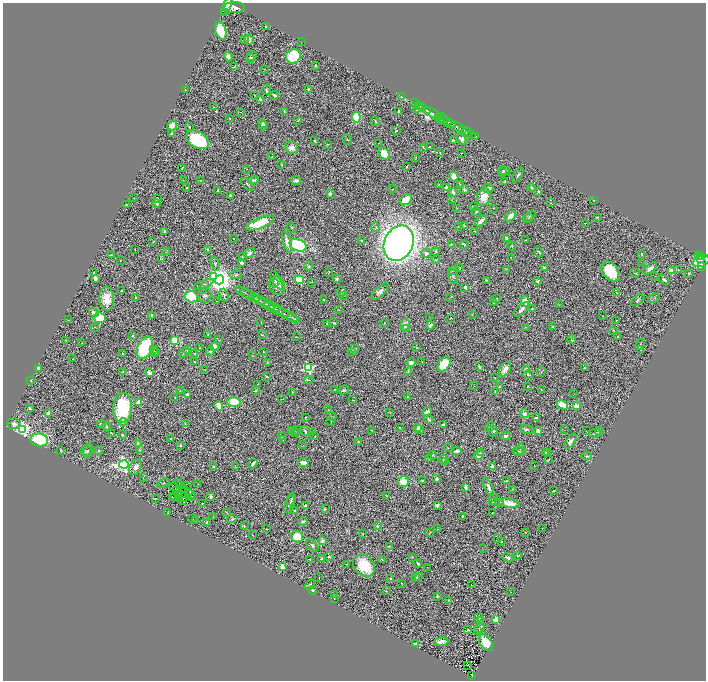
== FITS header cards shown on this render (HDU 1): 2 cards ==
NAXIS1  =                 1407
NAXIS2  =                 1356

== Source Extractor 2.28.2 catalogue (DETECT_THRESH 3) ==
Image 1407 x 1356 px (HDU 1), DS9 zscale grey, zoomed out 1/2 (1 PNG px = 2 x 2 image px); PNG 708 x 682 px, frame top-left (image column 2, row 1355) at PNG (3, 3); each listed source drawn as its Kron ellipse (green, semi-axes under 4 px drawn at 4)
Background 0.551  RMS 0.038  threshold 0.115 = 3 sigma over >= 5 px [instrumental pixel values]
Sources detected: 555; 67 cannot appear on this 1/2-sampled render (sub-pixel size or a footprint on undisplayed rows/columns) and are neither listed nor drawn; the other 488 listed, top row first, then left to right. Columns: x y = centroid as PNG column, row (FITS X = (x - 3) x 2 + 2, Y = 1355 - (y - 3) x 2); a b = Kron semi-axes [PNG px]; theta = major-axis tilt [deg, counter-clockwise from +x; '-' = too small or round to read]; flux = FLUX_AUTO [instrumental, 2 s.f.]
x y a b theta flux
227 6 9 4 63 2300
234 8 10 5 0 3000
224 13 3 1 - 150
266 27 3 2 - 8.4
221 31 9 5 -73 340
245 39 2 2 - 8
249 40 5 3 - 38
301 42 2 1 - 3.2
252 56 5 3 - 9
293 56 8 7 - 410
228 57 5 4 - 32
250 58 5 3 - 9
315 65 2 2 - 5
234 67 3 2 - 4.3
264 69 3 2 - 3
309 89 4 3 - 11
185 90 3 2 - 3.5
266 90 5 2 - 8.3
254 95 3 2 - 3.4
274 95 4 3 - 13
401 97 4 3 - 6
261 99 3 3 - 26
414 103 2 1 - 19
419 106 2 1 - 23
214 107 3 2 - 4
421 107 2 1 - 27
422 108 2 1 - 20
416 110 2 2 - 4.7
428 111 4 3 - 1900
240 112 2 1 - 2.3
284 112 3 2 - 2.9
399 112 3 2 - 14
432 113 9 3 -27 1500
356 117 5 4 - 290
438 117 2 2 - 230
230 118 3 3 - 6.2
440 119 3 2 - 270
443 119 6 2 -64 370
298 121 4 3 - 7.6
375 121 5 3 - 7.4
448 121 3 2 - 190
263 123 4 3 - 13
451 124 5 3 - 350
172 126 5 4 - 54
263 126 4 3 - 12
189 127 3 2 - 7.2
457 127 7 3 -32 1600
463 130 3 2 - 290
396 131 3 2 - 6
467 132 5 2 - 690
171 134 3 2 - 8.2
471 134 3 2 - 120
476 136 2 2 - 73
462 139 6 4 -53 34
198 140 12 8 -29 610
314 140 2 2 - 8.6
347 140 5 2 - 7.5
453 140 4 3 - 13
378 143 2 1 - 1.9
328 144 3 2 - 3.6
292 147 7 6 - 46
429 147 2 2 - 16
423 148 4 2 - 8.3
440 152 3 1 - 2.9
462 153 3 1 - 2.3
384 154 6 5 - 130
272 157 3 2 - 5
415 157 3 2 - 3.7
282 164 4 2 - 4.8
406 167 3 2 - 7.4
182 168 4 3 - 7.3
247 169 2 1 - 2.8
504 171 6 3 -7 13
502 172 4 3 - 8.9
518 175 8 3 62 15
454 176 5 4 - 34
183 180 2 2 - 2.4
200 180 2 1 - 3.8
253 180 5 3 - 13
296 180 5 3 - 21
505 182 3 3 - 7.1
247 184 7 3 -50 11
439 185 3 1 - 4
460 185 3 2 - 3.2
532 187 4 2 - 9.8
186 188 2 2 - 6.6
446 188 3 3 - 41
488 188 6 4 5 28
392 189 4 2 - 5.5
218 190 3 2 - 8.2
464 190 5 4 - 14
538 191 4 3 - 7.3
453 192 4 3 - 32
330 193 4 4 - 14
230 195 2 2 - 8.6
484 197 9 6 66 92
134 198 3 2 - 2.8
157 198 2 2 - 6.5
406 200 7 5 34 120
452 200 3 2 - 3.9
594 200 3 2 - 3.9
551 203 2 2 - 4.1
126 204 2 2 - 4.5
157 204 4 3 - 10
473 206 3 2 - 4.2
457 208 2 1 - 2.2
494 208 2 2 - 4.8
476 212 4 2 - 7.8
510 216 6 3 43 77
530 216 6 3 35 7.9
597 217 3 2 - 6.5
528 218 5 2 - 6.4
481 221 7 3 40 36
260 223 15 5 22 260
585 223 2 1 - 3
464 226 3 2 - 4.4
376 227 5 3 - 8.4
458 227 3 1 - 2.3
292 228 5 2 - 5.5
164 231 2 2 - 20
475 231 2 1 - 2.1
233 238 2 1 - 3.2
507 238 3 2 - 22
361 240 2 2 - 10
526 240 2 2 - 5.2
153 242 3 2 - 5.4
287 242 11 4 -74 61
399 243 18 14 65 7400
451 244 3 2 - 3.8
464 244 4 2 - 11
298 245 9 6 -22 830
512 246 4 4 - 7.3
135 249 2 2 - 4.7
207 249 4 3 - 9.1
167 252 3 1 - 3.7
436 252 4 4 - 11
539 252 5 3 - 11
249 253 6 4 36 28
426 253 4 4 - 22
641 254 3 1 - 5.9
111 255 3 2 - 5.7
698 255 4 3 - 160
701 256 4 2 - 260
243 257 2 1 - 2.9
511 257 2 2 - 2.2
162 259 2 2 - 7.5
436 259 4 2 - 6.5
700 259 2 2 - 250
120 260 2 1 - 3.4
701 261 9 5 24 1200
241 262 3 3 - 15
641 262 2 1 - 3.6
215 263 7 3 -71 10
309 266 4 4 - 8.8
701 266 3 2 - 45
459 268 2 2 - 13
544 268 2 2 - 68
650 268 8 3 37 26
506 269 3 3 - 3.4
678 269 2 1 - 3
453 270 5 4 - 18
671 270 3 3 - 56
329 272 3 1 - 3.2
611 272 11 7 -53 400
94 273 2 2 - 13
635 273 5 2 - 5.7
689 273 2 2 - 5.3
236 275 6 3 0 7.6
655 276 2 1 - 8
213 277 4 3 - 170
453 277 8 4 -78 19
95 278 3 3 - 37
337 279 2 2 - 46
219 280 4 4 - 9600
277 280 10 4 -61 41
299 280 5 4 - 280
486 280 2 2 - 6.1
664 280 5 2 - 15
537 281 4 3 - 15
311 282 3 2 - 4.3
274 283 4 3 - 12
203 284 10 3 19 13
277 286 9 7 -72 38
465 287 3 3 - 22
203 289 2 1 - 1.8
121 291 2 1 - 3.7
341 292 5 2 - 23
380 292 11 4 42 32
617 292 2 2 - 2.7
245 293 11 2 -28 11
205 295 7 7 - 22
224 295 6 3 -70 13
344 295 3 2 - 2.7
250 296 10 2 -29 8.8
192 297 6 5 - 530
451 297 3 2 - 3.8
136 298 3 2 - 22
255 298 5 2 - 7.9
497 298 2 1 - 4.5
654 298 6 3 27 6.9
107 299 12 7 -87 97
259 300 7 2 -29 8
324 300 3 2 - 7
638 300 8 3 38 11
216 301 2 1 - 2
263 302 12 2 -29 12
525 302 5 4 - 78
493 303 2 2 - 9.4
559 305 2 2 - 3.5
269 306 12 2 -28 14
521 309 10 4 43 39
532 309 4 3 - 6.7
277 310 14 2 -27 12
338 310 4 2 - 3.5
94 313 5 4 - 28
283 313 17 2 -29 22
152 315 4 3 - 8.4
472 315 2 2 - 2.3
603 316 2 2 - 2.9
291 317 10 2 -30 13
100 318 6 5 - 210
429 318 2 2 - 1.8
451 318 2 2 - 7.5
68 320 2 1 - 2
616 320 3 1 - 2.2
261 322 2 1 - 2.7
327 323 3 2 - 4.7
334 323 3 3 - 8.7
385 323 2 2 - 3.9
405 325 6 4 72 65
430 325 4 2 - 29
552 326 2 1 - 3.4
95 327 3 2 - 3.7
525 327 2 2 - 2.8
406 328 3 2 - 7.6
613 330 3 2 - 7.1
132 335 2 2 - 19
208 335 3 2 - 4.4
262 335 4 3 - 6.9
618 336 3 2 - 3.9
296 337 2 2 - 5.9
65 340 2 1 - 2.9
218 340 4 1 - 3.6
572 340 4 2 - 5.2
175 341 3 3 - 370
82 343 2 1 - 3.8
640 344 5 2 - 7
214 347 4 3 - 48
417 347 2 1 - 2.9
145 348 11 7 66 600
200 348 2 2 - 3.7
355 348 3 2 - 3.3
153 350 3 2 - 5.9
188 350 4 4 - 13
641 350 2 1 - 3.3
210 351 4 4 - 14
351 351 2 1 - 2.4
155 352 3 3 - 5.3
156 352 4 3 - 5.2
263 352 2 2 - 6.2
184 353 6 3 33 13
195 353 3 2 - 7.3
123 354 2 2 - 12
252 356 3 2 - 3.4
73 359 2 2 - 4.7
195 362 4 3 - 9.9
411 362 4 4 - 46
422 362 2 2 - 5.2
267 363 3 2 - 4.5
444 364 8 5 51 240
479 367 3 2 - 9
38 368 4 3 - 24
308 368 4 3 - 970
584 368 2 2 - 5.4
505 369 8 5 57 47
205 370 3 3 - 5.7
526 370 2 2 - 130
408 371 3 3 - 5.1
123 372 4 2 - 8.4
541 372 4 2 - 4.6
149 373 2 2 - 110
528 375 5 3 - 8.1
266 376 4 2 - 9.5
495 377 2 2 - 2.3
30 380 3 2 - 6
309 380 5 3 - 9.1
258 384 2 2 - 4.2
474 386 2 1 - 1.8
528 386 2 2 - 7.1
499 387 4 2 - 6
335 389 2 1 - 3.5
180 390 3 1 - 2.5
344 390 5 2 - 13
541 390 2 1 - 3.3
256 391 2 2 - 12
292 392 4 2 - 3.3
495 392 3 2 - 4.3
187 394 3 2 - 17
574 394 2 1 - 1.8
407 397 2 1 - 2.2
175 398 3 2 - 3.8
282 399 3 2 - 2.4
352 400 2 1 - 2.1
139 402 3 3 - 220
234 402 7 5 1 170
562 405 6 3 -27 170
219 406 4 3 - 120
577 406 4 3 - 81
29 408 3 2 - 9.4
123 408 15 9 88 520
328 410 2 1 - 2.3
390 412 3 2 - 3.1
427 412 5 3 - 28
48 414 4 3 - 21
525 414 4 4 - 24
331 417 5 3 - 6.3
305 418 4 2 - 7.7
536 418 3 3 - 19
429 419 4 2 - 10
331 421 2 2 - 2.8
123 422 4 3 - 11
14 424 6 5 - 29
101 424 4 3 - 9.6
185 424 3 1 - 2.6
443 425 3 2 - 26
106 426 4 3 - 10
418 427 4 2 - 18
489 427 5 3 - 7.3
400 428 3 1 - 3.2
23 429 4 4 - 1900
527 429 6 4 -16 16
297 430 4 3 - 6.2
419 430 5 3 - 13
564 430 2 1 - 1.2
292 431 3 3 - 17
305 431 5 2 - 9.1
372 431 4 2 - 3.1
493 431 5 5 - 13
538 431 4 3 - 34
586 431 2 1 - 1.4
600 431 4 3 - 6.3
295 432 4 3 - 7
312 432 2 1 - 2.8
112 433 2 1 - 4
595 433 6 4 9 22
122 435 2 2 - 8.8
281 436 4 2 - 12
315 436 2 1 - 2.4
506 436 5 4 - 16
170 439 2 2 - 5.1
39 440 9 6 -9 420
283 440 3 2 - 4.8
571 441 9 3 55 23
358 442 3 3 - 12
138 443 2 2 - 10
303 445 3 2 - 2.2
181 446 3 2 - 8
448 448 2 1 - 2.9
521 449 5 3 - 14
61 450 3 2 - 8.8
139 450 3 3 - 4.5
86 451 5 5 - 13
88 451 7 4 73 14
99 451 4 2 - 6.1
457 451 5 3 - 26
518 451 6 4 -27 12
480 453 3 3 - 15
545 453 3 2 - 5.5
547 453 3 2 - 9.1
432 455 5 3 - 8.9
479 455 5 4 - 45
587 456 5 3 - 7
429 459 4 3 - 7.1
443 459 4 3 - 11
548 460 3 1 - 4.4
303 462 5 3 - 57
445 462 3 2 - 3.9
253 463 5 2 - 33
124 465 5 4 - 2300
492 466 3 3 - 27
534 466 2 1 - 1.7
135 467 8 6 60 38
214 467 3 2 - 23
235 467 2 2 - 2.2
143 478 2 1 - 1.4
437 479 3 3 - 19
422 481 3 2 - 16
506 481 3 2 - 7
403 482 6 5 - 100
164 483 6 3 20 11
179 483 2 1 - 9.9
198 484 3 2 - 3.1
180 485 2 1 - 3.7
174 486 3 1 - 0.37
188 486 2 1 - 5.4
466 487 4 2 - 22
489 487 9 3 -66 43
184 488 2 1 - 4.5
512 489 2 2 - 2.5
184 490 2 1 - 4.1
177 491 3 2 - 6.7
553 491 2 2 - 5.7
188 492 2 1 - 1.1
178 494 2 1 - 2.1
190 494 2 1 - 1.4
387 495 3 2 - 4.5
211 496 3 3 - 14
172 497 2 1 - 3.3
155 498 2 2 - 4.1
175 498 4 1 - 3.1
183 498 2 1 - 1
191 498 2 1 - 4
493 498 5 2 - 5.1
180 499 2 1 - 0.76
291 499 6 3 67 12
183 500 2 1 - 2.6
493 502 3 3 - 11
500 502 3 2 - 7.8
509 503 10 4 -9 97
202 504 4 2 - 6.9
290 504 9 4 71 20
305 505 4 2 - 10
437 505 4 3 - 20
325 509 3 2 - 4.9
295 511 3 3 - 13
492 512 2 1 - 3.1
168 513 2 1 - 2
227 513 4 2 - 4.6
462 516 2 2 - 12
213 517 2 2 - 4.8
193 519 3 2 - 2.9
232 519 5 2 - 10
196 520 3 2 - 5.1
207 522 4 3 - 9.6
303 522 4 3 - 16
244 526 4 2 - 3.9
378 526 3 3 - 11
542 528 2 1 - 3.9
267 529 2 2 - 3.2
438 529 2 1 - 4.1
526 532 3 2 - 4.2
429 533 3 2 - 4.2
363 534 3 2 - 3.1
252 535 2 1 - 2.4
297 537 6 5 - 150
497 538 3 2 - 4.1
322 541 2 2 - 110
501 542 2 1 - 3.7
312 545 7 3 -45 16
389 546 3 3 - 5.9
483 548 2 2 - 2.6
517 556 2 2 - 4.7
329 557 5 4 - 12
412 557 2 2 - 3.8
322 558 2 2 - 8.3
508 558 6 3 -27 22
382 559 3 2 - 4.5
310 560 3 2 - 4.2
347 564 2 1 - 4.2
418 564 2 2 - 15
364 566 12 9 -44 220
282 567 4 3 - 73
427 567 2 1 - 1.7
418 577 3 3 - 16
319 578 2 1 - 2.3
390 578 4 3 - 7.3
416 578 2 2 - 4.9
401 583 3 2 - 4.2
310 585 6 3 39 8.4
471 585 2 1 - 8.8
312 590 4 3 - 20
386 591 2 2 - 2.7
511 592 2 1 - 1.6
335 594 3 2 - 4.4
437 596 2 2 - 17
334 598 2 1 - 2.9
448 600 4 3 - 5.4
479 617 4 2 - 5.9
496 619 2 2 - 180
481 621 3 3 - 11
480 628 5 3 - 15
468 630 4 3 - 4.4
477 630 2 1 - 2
441 642 7 3 6 41
415 643 3 2 - 6.4
486 643 9 5 -53 160
467 665 2 1 - 2.3
472 675 3 2 - 41
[67 sub-pixel or undisplayed-footprint detections neither listed nor drawn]